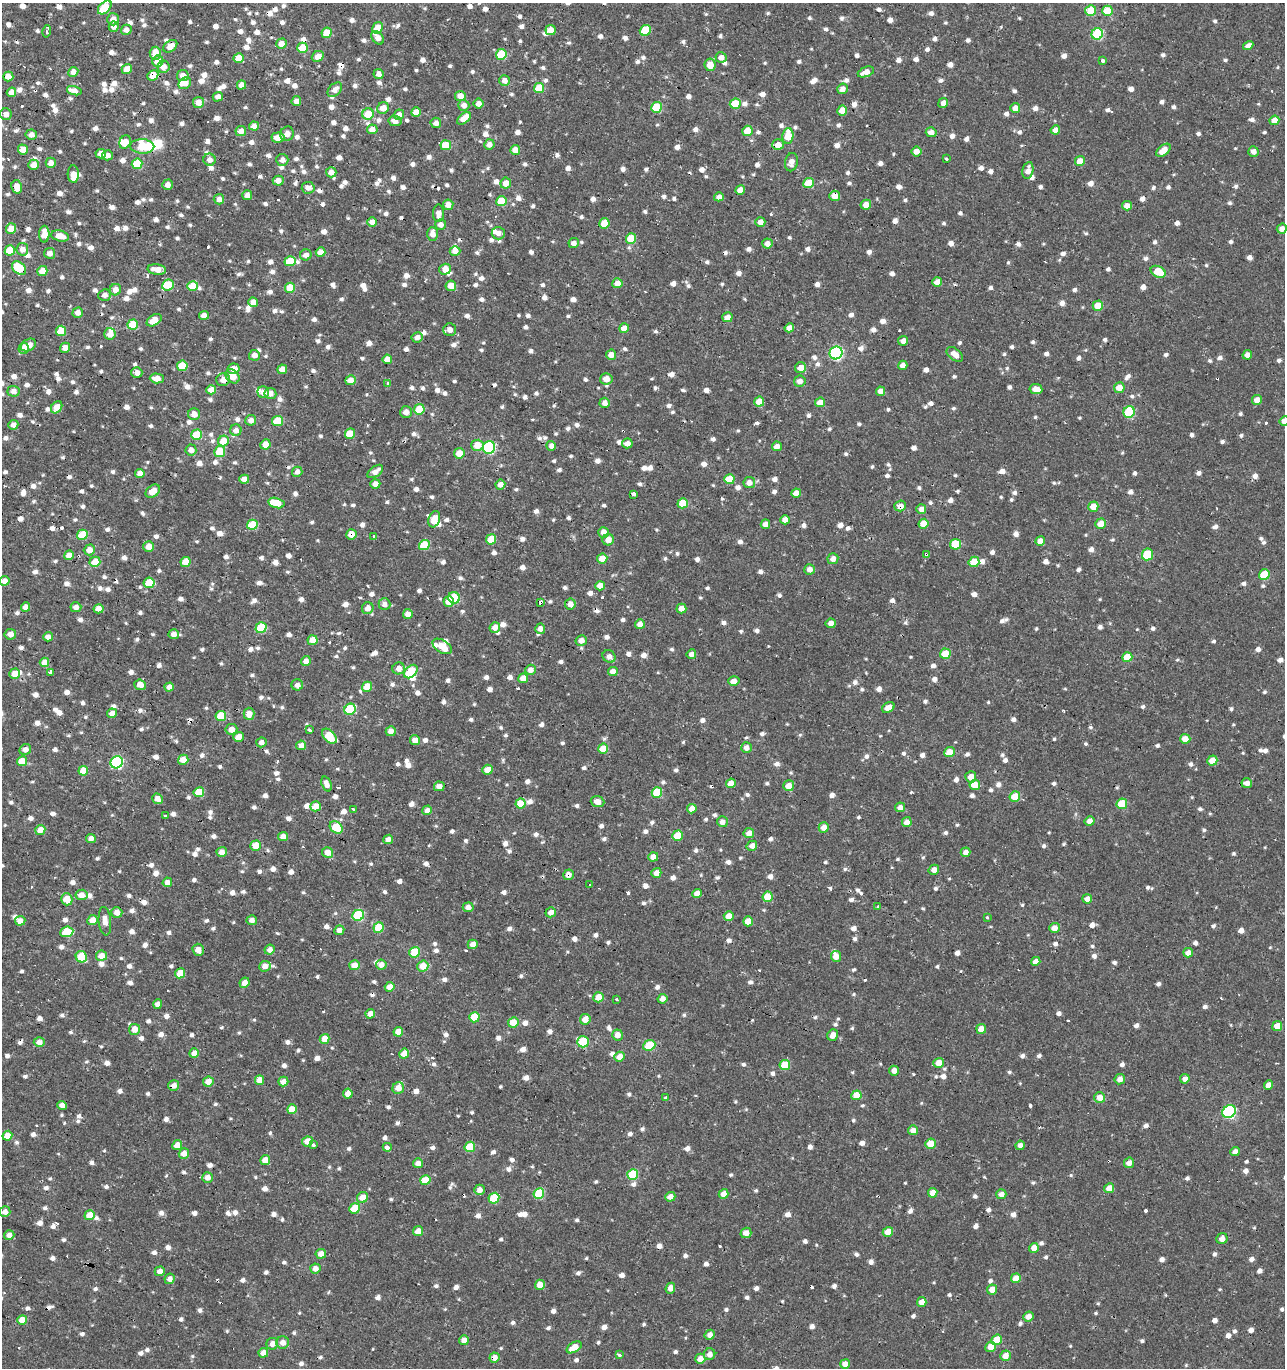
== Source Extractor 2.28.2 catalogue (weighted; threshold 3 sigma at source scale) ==
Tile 11 of 4 x 4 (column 3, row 3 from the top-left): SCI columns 2896-4178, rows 1367-2732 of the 5671 x 5497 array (HDU 1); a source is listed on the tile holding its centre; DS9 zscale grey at full resolution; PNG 1287 x 1370 px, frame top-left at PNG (2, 3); each listed source drawn as its Kron ellipse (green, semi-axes under 4 px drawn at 4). Shown black and unused: <1% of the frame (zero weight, under 2 of 3 exposures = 3% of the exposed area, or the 3 px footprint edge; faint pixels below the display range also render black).
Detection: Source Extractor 2.28.2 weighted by HDU 2 'WHT'; one run over the whole footprint, this tile lists its part. Background 6.43e-04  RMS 0.0025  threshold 0.0112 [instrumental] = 3 sigma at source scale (4.5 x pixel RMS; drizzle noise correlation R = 1.50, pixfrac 1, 0.0396/0.0396 arcsec/px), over >= 5 px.
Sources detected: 1635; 2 inside a brighter object's white glare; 38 cosmic-ray / hot-pixel residue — neither listed nor drawn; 26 inside a brighter listed object's ellipse — not listed separately; of the other 1569, all 500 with FLUX_AUTO >= 1.5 (the completeness limit of this list) listed and drawn (1069 fainter detections not listed), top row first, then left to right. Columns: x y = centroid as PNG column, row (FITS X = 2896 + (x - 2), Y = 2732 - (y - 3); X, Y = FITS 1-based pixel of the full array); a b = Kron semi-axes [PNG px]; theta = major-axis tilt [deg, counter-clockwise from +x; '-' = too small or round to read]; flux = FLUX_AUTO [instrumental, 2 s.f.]
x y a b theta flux
105 7 8 5 45 8.4
1091 11 5 5 - 6.9
1108 11 5 5 - 6.6
113 19 6 6 - 2
114 27 5 5 - 1.6
378 28 6 5 - 4.5
126 30 5 5 - 1.6
551 30 5 5 - 2
645 30 6 5 - 7.5
47 31 6 3 75 1.5
327 33 5 5 - 5
1097 34 6 5 - 17
378 38 7 5 -50 2
281 44 5 5 - 2.5
170 46 8 5 38 2.3
1248 46 5 4 - 1.7
302 48 5 5 - 6.7
155 53 6 5 - 3.9
501 54 5 5 - 12
318 56 6 5 - 2.3
721 57 5 5 - 1.8
238 58 5 5 - 5.1
1103 60 4 3 - 1.6
158 61 5 5 - 3.6
710 65 6 5 - 3.5
164 67 6 6 - 1.9
127 69 5 4 - 2.4
73 72 5 5 - 2.1
866 72 8 5 20 2.2
379 74 5 5 - 1.7
153 75 6 5 - 3.6
183 76 6 5 - 2
8 77 5 5 - 2.6
504 81 5 5 - 1.5
185 83 7 5 42 1.7
241 85 5 4 - 1.9
539 88 5 5 - 7.1
842 89 5 5 - 1.7
335 90 8 5 45 1.8
74 91 7 4 -16 2.2
11 92 5 4 - 2.2
460 96 5 5 - 2.8
218 97 5 4 - 1.5
296 101 5 5 - 1.6
198 102 5 5 - 2
943 103 5 4 - 1.6
478 104 5 5 - 1.8
735 104 5 5 - 6.6
464 105 5 5 - 1.7
657 107 5 5 - 11
383 108 6 5 - 2.8
1015 108 5 5 - 2
842 110 5 5 - 4.1
416 112 5 4 - 2.6
6 114 6 6 - 1.5
368 114 6 5 - 5.7
399 115 5 5 - 1.7
464 118 8 5 36 3.4
1274 120 5 4 - 3.4
395 121 6 5 - 1.7
436 123 5 5 - 1.5
254 126 5 4 - 1.9
372 129 5 5 - 1.6
1055 130 5 4 - 1.7
241 131 5 5 - 1.5
747 131 5 5 - 5.3
931 132 5 5 - 1.5
287 134 7 6 - 1.6
31 135 5 5 - 1.6
788 136 8 5 86 6.5
278 137 6 5 - 3.4
125 142 7 5 65 2.2
489 144 5 5 - 1.7
446 145 5 5 - 6.8
778 145 6 5 - 2.6
142 146 12 7 -2 12
23 150 5 5 - 2.6
515 150 5 4 - 2.5
1163 150 8 5 39 3.1
916 151 5 5 - 1.9
1253 152 5 5 - 1.6
101 154 5 4 - 2
108 155 5 5 - 1.8
946 158 3 3 - 4.1
210 160 6 6 - 1.5
282 160 6 6 - 1.6
1080 161 5 5 - 3.9
791 162 9 6 80 1.6
51 163 5 5 - 1.9
137 164 5 5 - 7.5
34 165 5 5 - 2.4
1028 170 8 5 78 2.1
331 172 5 5 - 1.8
73 174 9 5 -87 3.1
278 181 5 5 - 1.7
506 183 5 5 - 2.6
809 183 5 5 - 6.7
168 185 5 5 - 1.7
17 187 7 5 -77 2.5
308 188 6 6 - 1.5
740 190 5 4 - 2.9
247 195 5 5 - 1.8
835 196 5 5 - 2.3
719 197 5 4 - 1.5
219 199 5 5 - 1.5
501 201 5 5 - 5.5
448 205 5 5 - 2.2
866 205 5 5 - 2.6
1127 206 5 4 - 2
438 213 9 5 89 1.6
372 222 5 5 - 1.5
760 222 5 4 - 1.6
604 223 5 5 - 5
441 225 5 5 - 1.5
11 229 5 5 - 3.5
1282 229 5 5 - 1.6
498 233 6 6 - 1.5
44 234 8 5 90 3
433 234 7 5 -88 1.7
60 236 9 5 -13 3.2
631 238 5 5 - 7.4
574 243 5 5 - 1.5
767 244 5 5 - 1.6
22 249 6 6 - 2.3
10 250 5 5 - 7.4
455 251 5 5 - 2.1
321 252 5 4 - 2.2
50 253 5 5 - 1.6
306 255 6 5 - 1.8
290 261 5 5 - 6.1
19 268 8 5 -41 9.9
157 269 9 5 -8 2.9
445 269 6 5 - 3
42 271 5 5 - 3.5
1158 272 8 5 -27 8.4
937 282 5 5 - 2.5
617 283 5 5 - 2.8
168 285 6 5 - 8.3
193 286 5 5 - 6.1
451 286 5 5 - 2.8
290 288 5 5 - 5.6
115 290 6 5 - 1.9
105 295 6 5 - 1.6
253 302 5 4 - 1.6
1098 306 5 5 - 6.2
78 313 5 5 - 1.6
204 316 5 4 - 1.8
727 317 5 5 - 2
154 320 8 5 32 3.2
133 325 5 5 - 7.2
624 328 5 5 - 2.6
789 328 5 4 - 2.1
450 330 6 6 - 1.8
61 331 5 5 - 5.4
110 334 6 5 - 2.3
417 337 5 5 - 1.8
903 341 5 5 - 1.6
28 345 8 6 28 1.8
24 348 5 5 - 2.5
65 348 5 5 - 1.9
836 353 6 6 - 43
955 354 9 5 -38 2.3
254 355 5 5 - 1.7
611 355 5 5 - 2.3
1247 355 5 4 - 1.7
387 359 5 4 - 2.8
903 365 5 4 - 1.7
182 366 5 5 - 6.9
801 368 5 5 - 2.4
234 369 6 5 - 2.5
282 369 5 4 - 2.2
137 373 5 5 - 1.6
233 376 8 6 -46 3.4
157 378 7 5 -3 2.3
606 379 6 6 - 2.9
223 380 7 6 - 2.1
350 380 5 5 - 2.8
800 381 6 5 - 1.7
388 383 3 3 - 2.6
1119 388 5 5 - 3
1036 389 6 5 - 2.9
211 390 5 4 - 3.3
13 391 6 5 - 1.5
880 391 5 4 - 1.8
263 392 6 5 - 1.9
270 393 6 5 - 1.7
1257 400 5 5 - 2.3
759 402 5 5 - 3.2
820 402 5 5 - 2.4
605 403 5 5 - 1.7
57 407 6 5 - 2.9
419 409 5 5 - 7.7
406 412 6 6 - 2
1129 412 6 5 - 17
194 414 6 6 - 2.4
251 420 5 5 - 1.5
278 421 5 5 - 8.7
1284 421 5 4 - 2.3
13 425 5 5 - 1.7
236 430 6 5 - 1.7
350 434 5 5 - 6
197 435 5 5 - 7.6
223 441 6 5 - 4.7
627 443 5 5 - 1.7
265 444 5 5 - 2.7
477 445 6 5 - 3.7
551 446 5 4 - 1.5
777 446 5 4 - 2
489 447 6 6 - 28
191 450 5 5 - 1.7
220 451 5 5 - 7
459 453 5 5 - 3.6
375 471 9 5 37 1.7
297 472 5 5 - 1.6
140 473 5 4 - 1.7
244 479 5 4 - 2.1
729 479 5 5 - 5.3
749 483 6 5 - 1.7
375 484 5 5 - 2
500 484 5 5 - 1.8
153 491 8 5 40 3.2
796 493 5 4 - 2.4
633 494 3 3 - 8.1
276 503 8 5 -14 6.4
683 503 5 5 - 6.7
900 506 6 5 - 1.8
1093 507 5 5 - 3.7
921 509 5 5 - 1.7
434 519 8 5 71 3.7
785 520 5 4 - 1.8
765 524 5 4 - 1.6
924 524 5 5 - 4.3
1100 524 5 5 - 3.3
252 525 5 5 - 8.7
604 532 5 5 - 2.4
351 534 5 5 - 3.1
82 535 5 5 - 7.1
373 536 3 3 - 2.5
491 539 5 5 - 5
608 540 6 5 - 2.5
1040 541 5 5 - 2.5
955 544 5 5 - 9
424 545 5 5 - 7.6
149 546 5 5 - 2.8
89 550 5 5 - 2.4
1147 554 6 5 - 10
69 555 5 4 - 2.4
926 555 4 3 - 4
602 559 5 5 - 3.6
833 559 5 5 - 1.5
95 562 5 5 - 4.4
186 562 5 5 - 5
974 562 5 5 - 6.4
810 569 5 5 - 1.7
1264 575 5 5 - 8.9
5 581 5 4 - 1.9
149 583 5 5 - 7.3
600 586 5 4 - 2.1
454 598 6 5 - 11
449 601 5 5 - 2.9
540 602 3 3 - 6.4
384 604 6 6 - 1.5
570 604 5 5 - 2.1
26 607 5 4 - 1.9
76 607 5 5 - 1.6
368 608 6 5 - 2.1
681 608 5 5 - 2.1
99 609 5 4 - 2.3
408 614 5 5 - 1.7
831 623 5 5 - 1.7
640 624 5 4 - 2.1
495 627 5 5 - 2
261 628 5 5 - 11
540 629 5 5 - 1.5
10 634 6 5 - 1.6
174 634 5 5 - 1.7
48 637 5 4 - 1.6
313 640 5 5 - 4
581 640 6 5 - 1.8
442 646 11 6 -32 3.7
691 654 5 4 - 1.6
945 654 5 5 - 5.5
609 656 7 6 - 1.5
1127 657 5 5 - 6.8
306 661 5 5 - 1.6
44 662 5 4 - 2.8
399 668 6 6 - 2.1
530 670 5 5 - 1.5
50 672 4 3 - 4.8
411 672 8 5 44 12
613 672 5 4 - 2.3
15 674 5 5 - 2.7
523 678 5 4 - 2.5
734 681 6 5 - 1.7
140 685 6 5 - 2.4
297 685 6 5 - 1.6
169 687 4 4 - 1.6
367 687 5 5 - 4.9
888 708 7 5 32 2.1
350 709 6 5 - 13
112 713 5 4 - 1.8
249 714 6 5 - 2.3
221 716 5 5 - 7.5
231 729 6 5 - 2.3
309 730 4 3 - 1.9
391 731 5 5 - 1.8
329 736 9 5 -44 8
238 737 5 5 - 2.7
1185 739 5 5 - 2.7
415 740 5 5 - 2
261 742 5 5 - 1.5
301 745 5 4 - 1.8
603 748 5 5 - 4.7
746 748 5 5 - 1.6
25 749 6 5 - 1.7
950 752 5 5 - 3.2
183 760 5 5 - 3.3
22 761 5 5 - 4.2
1212 761 5 5 - 3.5
117 762 6 6 - 32
487 770 5 5 - 2.5
83 771 5 5 - 3.8
971 777 5 5 - 2.2
731 783 5 4 - 3
1247 783 5 4 - 1.7
326 784 8 5 -69 1.6
975 785 5 5 - 4.2
439 786 5 5 - 1.7
789 786 5 5 - 2.6
199 792 5 5 - 6.7
657 792 5 5 - 9.7
1015 796 5 5 - 5
157 799 5 5 - 2.2
598 802 7 5 -19 2.3
521 804 5 5 - 5.4
1122 804 5 5 - 8.2
315 806 5 5 - 3.1
900 807 5 4 - 1.7
353 809 3 3 - 1.9
692 809 5 4 - 2.5
427 810 5 4 - 1.6
165 816 3 3 - 2.4
1090 821 5 4 - 1.9
722 822 5 5 - 1.5
907 822 5 4 - 2.2
336 827 7 5 -40 7.9
824 827 5 5 - 2.4
40 830 5 5 - 3
749 833 5 5 - 1.9
283 836 5 4 - 2
678 836 5 5 - 5
91 838 5 4 - 1.7
388 839 5 4 - 1.7
255 846 5 5 - 4.4
752 846 5 5 - 1.7
222 852 5 5 - 1.8
328 852 5 5 - 2.7
965 852 5 4 - 1.5
653 857 5 4 - 2.2
934 870 5 5 - 1.6
656 873 5 4 - 2.7
568 875 5 5 - 1.9
167 882 5 4 - 1.8
590 885 3 3 - 1.6
697 894 5 4 - 2.6
81 895 6 5 - 2.2
768 897 5 5 - 6.8
67 899 6 5 - 4.5
1087 899 5 4 - 1.6
468 907 5 5 - 1.7
877 907 3 3 - 2.2
117 912 5 5 - 2.1
551 912 5 5 - 1.8
358 915 6 5 - 16
729 916 5 5 - 2.6
987 918 3 3 - 2.1
92 920 5 5 - 2.7
252 920 5 5 - 1.5
20 921 5 4 - 1.9
105 921 14 6 -84 2.2
748 921 5 4 - 2.9
378 927 5 5 - 6.4
1054 928 5 5 - 2.3
339 930 5 5 - 1.5
67 932 6 5 - 9.2
473 944 5 5 - 1.9
198 950 6 5 - 2.1
270 950 5 5 - 1.8
415 952 5 5 - 7.9
1188 953 5 4 - 2.1
101 956 5 5 - 2.5
836 956 5 5 - 2.6
81 957 6 5 - 7.8
1036 961 5 4 - 1.8
354 965 5 5 - 3
381 965 5 5 - 1.7
265 966 6 5 - 2
423 966 5 5 - 4
180 973 5 5 - 4.3
244 983 5 4 - 2.4
390 987 5 4 - 2.6
598 997 5 5 - 3.7
617 999 3 3 - 1.7
662 999 5 4 - 1.7
158 1004 4 4 - 1.7
370 1014 5 4 - 1.7
474 1017 5 5 - 8.2
585 1019 5 5 - 2.9
513 1022 5 5 - 4.1
1277 1026 5 5 - 3.8
134 1029 5 5 - 2.9
981 1029 5 5 - 2.8
398 1032 5 4 - 3.1
617 1035 5 5 - 2.2
833 1035 6 5 - 1.9
324 1039 5 4 - 3.9
39 1042 5 5 - 1.9
583 1042 6 5 - 13
649 1045 6 5 - 9.4
194 1053 5 4 - 2.1
404 1054 5 4 - 2.9
619 1057 5 4 - 2.8
939 1063 5 5 - 3
785 1065 5 5 - 6.9
894 1071 5 5 - 1.8
1120 1079 5 5 - 1.9
1185 1079 5 4 - 1.6
259 1080 5 4 - 3.1
208 1082 5 5 - 2.5
283 1082 5 5 - 1.8
1269 1085 5 4 - 2.1
174 1086 5 5 - 1.7
398 1088 6 5 - 2.5
348 1094 5 4 - 2.1
856 1095 5 5 - 4.1
666 1098 3 3 - 1.6
1100 1098 5 5 - 2.9
62 1105 5 4 - 1.7
292 1109 5 5 - 3.7
1229 1112 7 6 - 36
913 1130 5 5 - 2.1
7 1136 5 4 - 3
307 1141 5 5 - 3.3
931 1144 5 5 - 4.8
177 1145 5 4 - 2.3
313 1145 3 3 - 2.7
1020 1145 5 4 - 1.6
387 1147 4 3 - 4.6
470 1147 5 5 - 7.1
1235 1152 5 4 - 2
184 1153 5 5 - 2.6
265 1160 5 5 - 2.8
418 1163 5 4 - 1.6
1129 1163 5 5 - 1.5
633 1174 5 5 - 12
207 1178 5 5 - 2
425 1180 5 5 - 5.2
1109 1188 5 4 - 2.5
479 1190 5 5 - 1.7
539 1193 5 5 - 12
933 1193 5 4 - 2.9
723 1194 5 4 - 2.2
1001 1194 5 5 - 1.7
362 1197 6 5 - 3.2
670 1197 5 5 - 2
494 1198 5 5 - 8.6
355 1208 5 5 - 7.1
5 1212 5 5 - 1.7
90 1215 5 4 - 4
418 1231 5 5 - 2.3
888 1232 5 5 - 2.9
746 1233 5 5 - 2
9 1235 5 4 - 1.7
1222 1239 6 5 - 1.8
1034 1248 5 4 - 2.4
321 1254 5 5 - 1.9
315 1269 5 5 - 1.9
160 1271 5 4 - 1.6
1016 1278 5 4 - 3.2
170 1279 5 5 - 1.6
540 1285 5 5 - 3.1
670 1288 5 4 - 1.7
992 1289 5 5 - 2.5
922 1302 5 4 - 2.2
1028 1316 5 5 - 2.1
22 1320 5 4 - 3.1
710 1335 5 5 - 1.5
464 1340 5 5 - 1.9
997 1340 5 5 - 5.3
283 1342 6 6 - 1.9
272 1344 6 5 - 1.9
574 1347 8 5 31 3.4
990 1347 5 5 - 2.9
263 1353 5 4 - 2.4
710 1354 6 5 - 1.6
619 1355 3 3 - 8.9
1005 1356 5 5 - 2.7
494 1358 5 5 - 1.8
700 1359 5 5 - 2.8
845 1364 5 4 - 2.1
Overlapping masked pixels (flux is a lower limit): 14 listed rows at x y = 153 75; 835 196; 455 251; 321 252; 19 268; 223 380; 900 506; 351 534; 926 555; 540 602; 568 875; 265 966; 174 1086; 494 1358
Isophote crosses this tile's border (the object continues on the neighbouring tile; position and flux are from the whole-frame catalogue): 1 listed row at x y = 1284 421